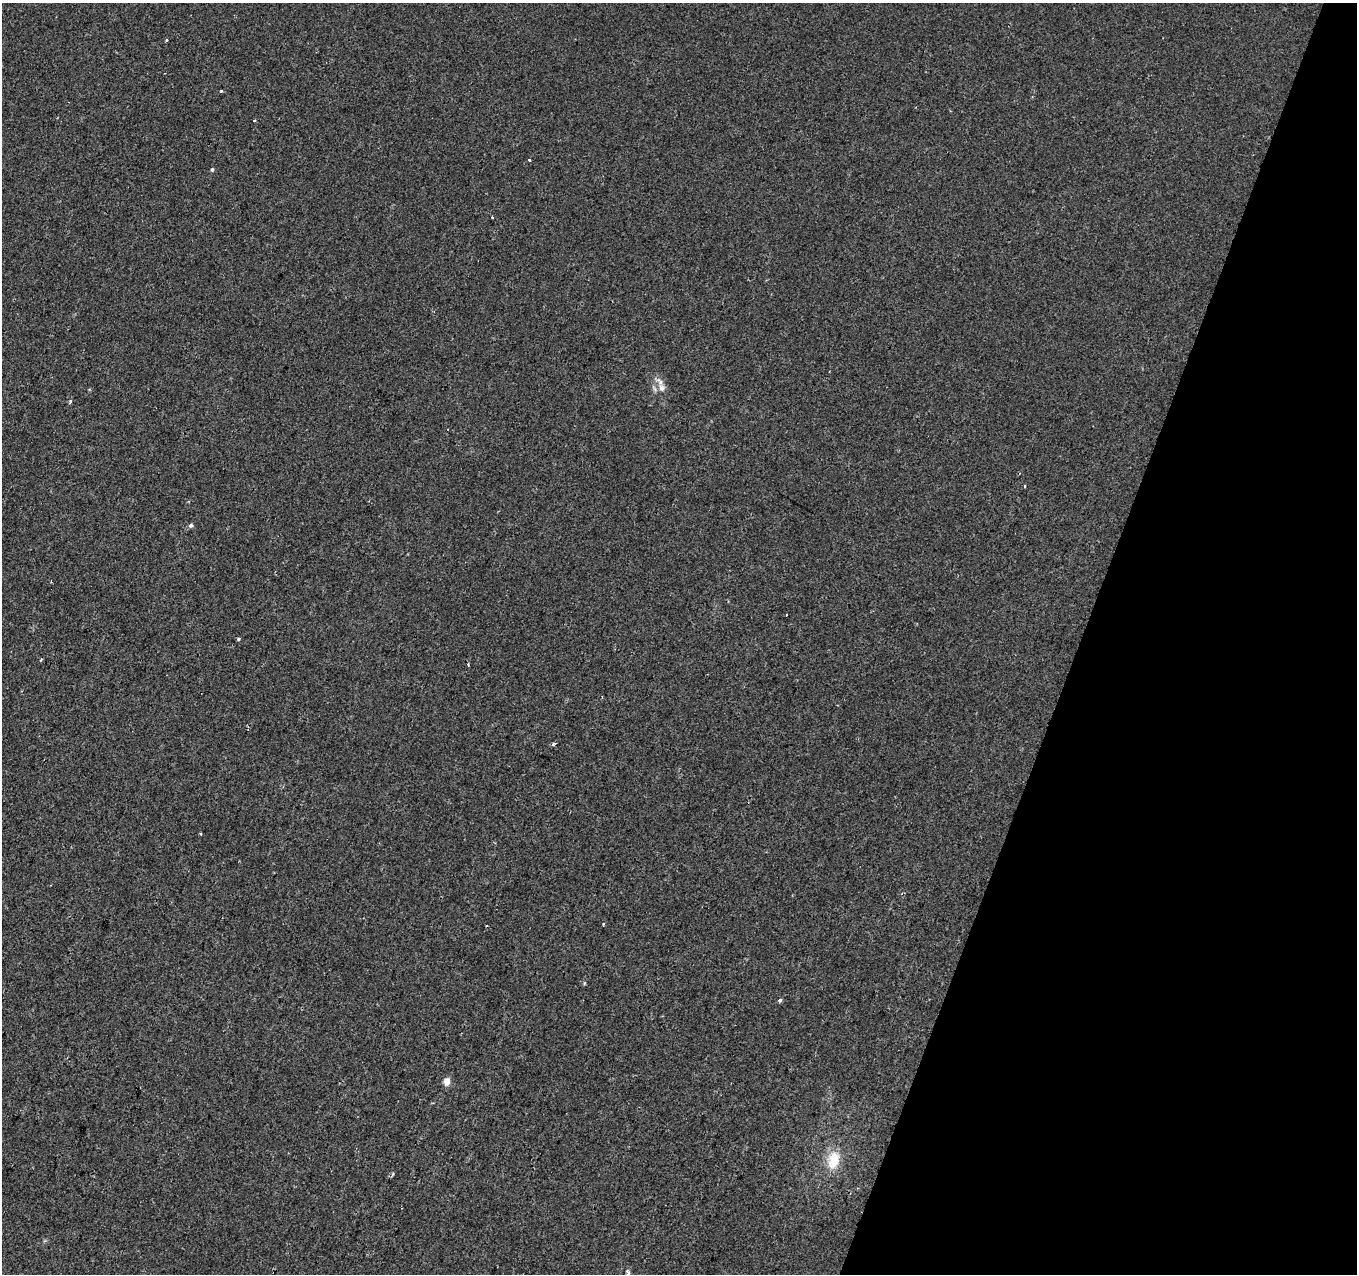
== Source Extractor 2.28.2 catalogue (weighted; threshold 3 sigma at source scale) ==
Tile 8 of 4 x 4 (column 4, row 2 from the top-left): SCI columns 4066-5420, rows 2761-4032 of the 5437 x 5587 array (HDU 1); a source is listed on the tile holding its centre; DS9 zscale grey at full resolution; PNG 1359 x 1276 px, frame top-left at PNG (2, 3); no overlay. Shown black and unused: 20% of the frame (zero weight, under 2 of 3 exposures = <1% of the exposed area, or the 3 px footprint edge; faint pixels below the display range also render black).
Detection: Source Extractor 2.28.2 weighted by HDU 2 'WHT'; one run over the whole footprint, this tile lists its part. Background 0.00973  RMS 0.0053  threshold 0.0238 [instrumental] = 3 sigma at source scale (4.5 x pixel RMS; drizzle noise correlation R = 1.50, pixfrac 1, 0.0396/0.0396 arcsec/px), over >= 5 px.
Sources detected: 20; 1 cosmic-ray / hot-pixel residue — not listed; the other 19 listed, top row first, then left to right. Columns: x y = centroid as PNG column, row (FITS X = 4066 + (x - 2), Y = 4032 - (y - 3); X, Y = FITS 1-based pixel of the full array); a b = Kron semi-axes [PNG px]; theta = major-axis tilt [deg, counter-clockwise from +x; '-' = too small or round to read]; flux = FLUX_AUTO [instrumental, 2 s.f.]
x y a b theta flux
221 91 4 3 - 0.71
254 120 3 3 - 1.1
530 159 3 3 - 1.2
212 169 4 4 - 0.92
492 217 3 2 - 0.66
662 388 12 9 -79 3.8
70 401 4 3 - 1.9
1024 486 3 2 - 0.45
191 525 6 5 - 1.1
238 639 4 3 - 0.92
41 659 3 2 - 0.99
554 744 4 3 - 2.3
201 834 4 3 - 0.47
603 924 4 3 - 0.48
780 1000 3 3 - 4.4
447 1081 8 7 - 3.8
834 1160 21 14 80 13
393 1174 5 3 - 0.65
628 1273 6 4 -72 2.2
Isophote crosses this tile's border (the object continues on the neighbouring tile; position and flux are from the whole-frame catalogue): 1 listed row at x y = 628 1273